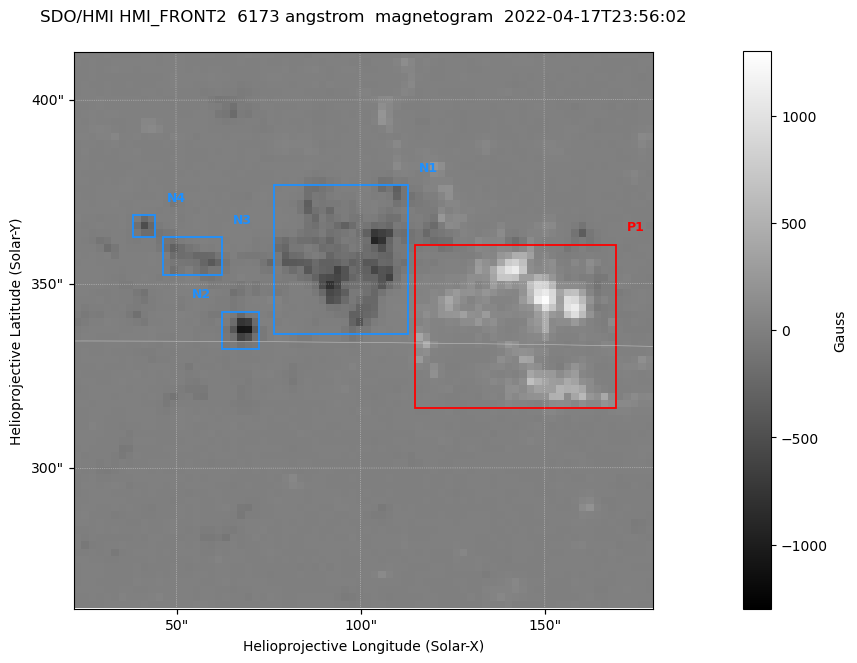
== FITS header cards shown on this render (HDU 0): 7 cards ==
TELESCOP= 'SDO/HMI '           / Telescope
INSTRUME= 'HMI_FRONT2'         / For HMI: HMI_SIDE1, HMI_FRONT2, or HMI_COMBINED
WAVELNTH=                6173. / [angstrom] Wavelength
DATE-OBS= '2022-04-17T23:56:02.400' / [ISO] Observation date {DATE__OBS}
CTYPE1  = 'HPLN-TAN'           / CTYPE1: HPLN
CTYPE2  = 'HPLT-TAN'           / CTYPE2: HPLT
BUNIT   = 'Gauss   '           / Physical Units

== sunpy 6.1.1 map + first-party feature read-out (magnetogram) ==
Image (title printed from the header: SDO/HMI HMI_FRONT2  6173 angstrom  magnetogram  2022-04-17T23:56:02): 78 x 75 px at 2.02 arcsec/px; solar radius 956 arcsec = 474 px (partial field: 0.8% of the solar disc is inside the frame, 100% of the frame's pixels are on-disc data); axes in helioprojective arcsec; data unit Gauss (BUNIT, on the colour bar)
Orientation: roll -0.0703 deg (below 1 deg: not rotated)
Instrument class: MAGNETOGRAM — CONTENT/DPC_OBSR says magnetogram
Display: grey scale clipped to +-1300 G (the 99.5th-percentile rule alone would give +-724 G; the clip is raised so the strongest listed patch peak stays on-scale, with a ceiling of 1500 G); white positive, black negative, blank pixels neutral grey
Flux patches: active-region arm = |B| over 3 px >= 100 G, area >= 9 px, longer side >= 3 px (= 6 arcsec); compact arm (3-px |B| >= 300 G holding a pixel >= 400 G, >= 4 px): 5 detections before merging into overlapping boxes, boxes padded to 3 px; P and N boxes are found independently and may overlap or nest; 1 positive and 4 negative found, all listed = drawn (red P1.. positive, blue N1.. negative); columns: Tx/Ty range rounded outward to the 5 arcsec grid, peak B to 10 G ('>+1300(sat)' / '<-1300(sat)' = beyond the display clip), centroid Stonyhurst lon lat
Positive patches:
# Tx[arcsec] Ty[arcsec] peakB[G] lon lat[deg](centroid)
P1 115..170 315..360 +1270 +9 +15
Negative patches:
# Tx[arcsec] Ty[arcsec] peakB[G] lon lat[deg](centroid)
N1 75..115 335..380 -920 +6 +16
N2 60..75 330..345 -1090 +4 +15
N3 45..65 350..365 -390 +3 +16
N4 35..45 360..370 -520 +3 +17
Bipolar pairs (each listed P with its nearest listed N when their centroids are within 0.25 R_sun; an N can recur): P1-N1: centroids ~50 arcsec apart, P1 is west of N1